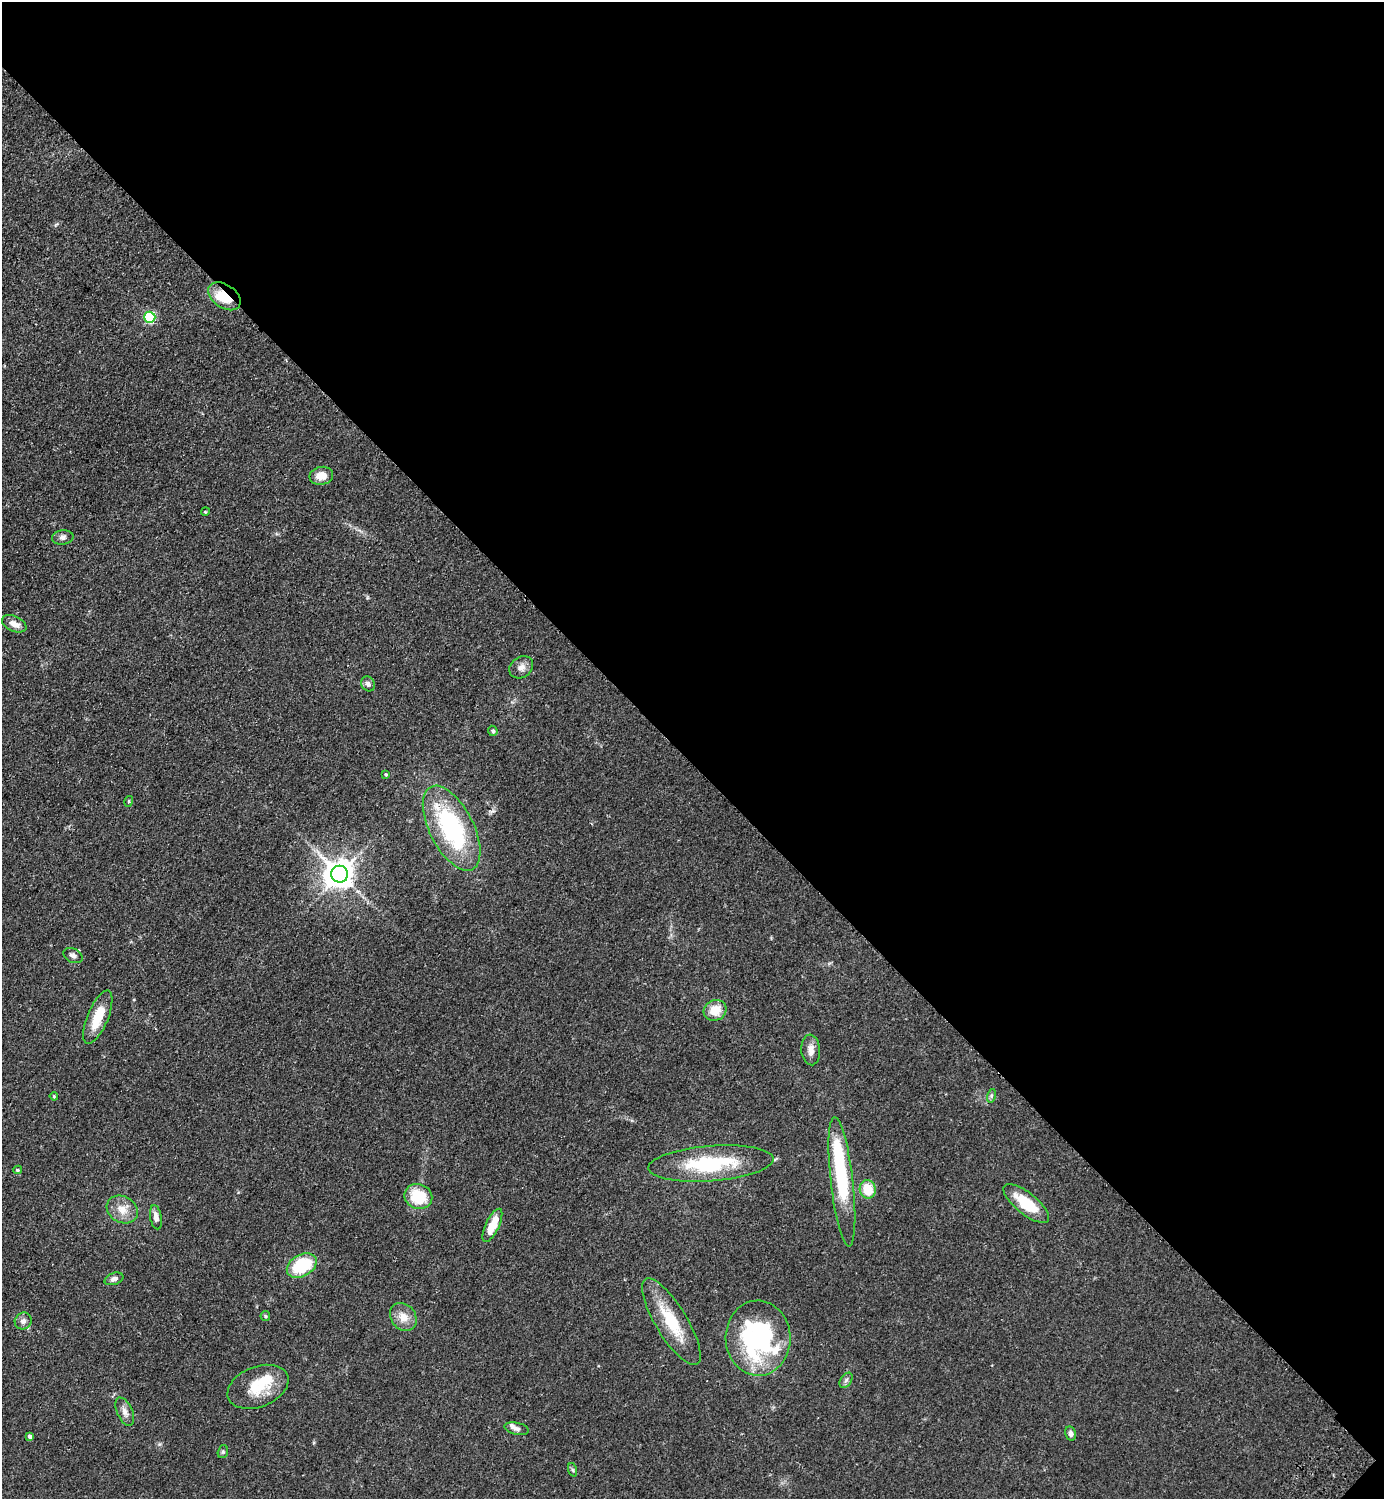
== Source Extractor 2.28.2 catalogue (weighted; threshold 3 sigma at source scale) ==
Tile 8 of 4 x 4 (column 4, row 2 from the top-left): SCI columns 4491-5872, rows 3036-4532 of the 6074 x 6069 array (HDU 1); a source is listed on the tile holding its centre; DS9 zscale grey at full resolution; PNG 1386 x 1501 px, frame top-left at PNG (2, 2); each listed source drawn as its Kron ellipse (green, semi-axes under 4 px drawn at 4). Shown black and unused: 51% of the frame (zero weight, under 2 of 3 exposures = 3% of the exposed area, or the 3 px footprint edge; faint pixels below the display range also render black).
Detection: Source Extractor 2.28.2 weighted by HDU 2 'WHT'; one run over the whole footprint, this tile lists its part. Background 0.0793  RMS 0.0085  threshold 0.0385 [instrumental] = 3 sigma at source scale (4.5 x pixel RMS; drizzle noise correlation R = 1.50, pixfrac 1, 0.05/0.05 arcsec/px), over >= 5 px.
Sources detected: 48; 1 inside a brighter object's white glare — neither listed nor drawn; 4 inside a brighter listed object's ellipse — not listed separately; the other 43 listed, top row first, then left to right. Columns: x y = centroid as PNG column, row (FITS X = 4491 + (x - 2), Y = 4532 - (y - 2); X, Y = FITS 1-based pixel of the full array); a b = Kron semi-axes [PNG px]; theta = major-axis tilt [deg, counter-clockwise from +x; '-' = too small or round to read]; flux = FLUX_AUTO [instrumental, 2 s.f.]
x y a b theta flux
224 296 18 11 -35 22
150 317 5 5 - 76
321 476 12 9 11 9.5
205 512 4 3 - 0.76
63 537 11 7 7 2.8
14 624 13 7 -25 6.2
521 667 13 10 35 5.4
368 684 8 6 -54 2.8
493 731 5 4 - 1.7
386 775 3 3 - 0.97
129 801 5 3 - 0.88
452 828 46 22 -63 100
339 874 8 8 - 1200
73 956 10 7 -28 3.1
715 1010 12 10 26 14
98 1017 28 10 67 22
811 1050 15 9 -85 6.4
54 1096 4 3 - 0.78
991 1096 7 4 72 1.3
711 1163 63 17 4 65
17 1170 4 3 - 1.1
842 1182 65 11 -83 64
868 1189 9 8 - 19
418 1196 14 12 -21 30
1026 1203 28 10 -39 27
122 1210 16 13 -29 11
156 1217 12 5 -80 5.3
492 1225 18 6 64 17
302 1266 16 10 29 44
114 1279 10 6 20 2.8
265 1316 5 4 - 1.1
403 1317 15 12 -53 9.7
23 1321 8 8 - 3.9
671 1321 50 15 -58 35
758 1338 37 32 -88 130
846 1380 8 5 54 2.1
258 1387 32 20 22 29
125 1412 15 7 -66 4.9
517 1429 12 6 -12 3.2
1071 1433 7 5 -76 2.8
30 1437 4 4 - 2.8
223 1452 6 5 - 1.3
573 1470 7 4 -71 1.4
Overlapping masked pixels (flux is a lower limit): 1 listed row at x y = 224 296